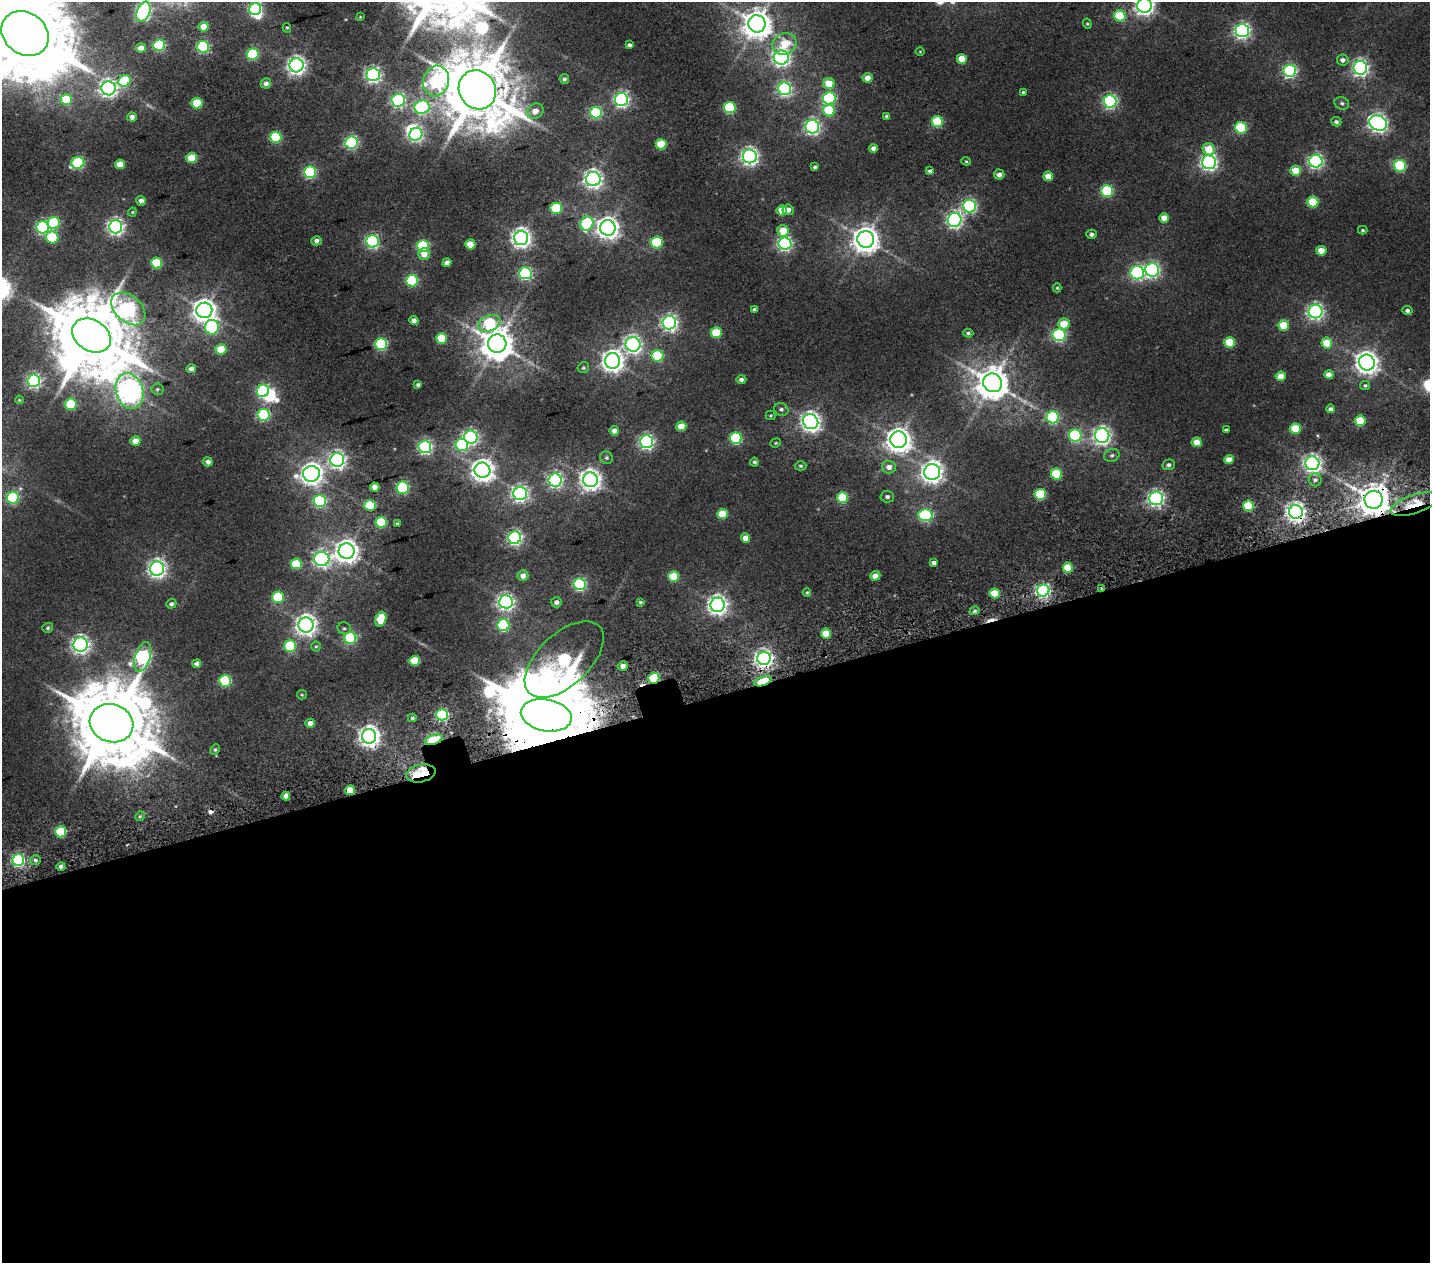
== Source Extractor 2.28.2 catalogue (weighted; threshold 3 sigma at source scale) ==
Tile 15 of 4 x 4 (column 3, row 4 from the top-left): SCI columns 3487-4914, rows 304-1564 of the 6576 x 5575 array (HDU 1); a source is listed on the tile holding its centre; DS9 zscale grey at full resolution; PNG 1432 x 1265 px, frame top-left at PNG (2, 2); each listed source drawn as its Kron ellipse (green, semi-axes under 4 px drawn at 4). Shown black and unused: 45% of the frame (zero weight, under 2 of 5 exposures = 17% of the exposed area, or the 3 px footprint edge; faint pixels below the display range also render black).
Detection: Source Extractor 2.28.2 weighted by HDU 2 'WHT'; one run over the whole footprint, this tile lists its part. Background 0.0107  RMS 0.0057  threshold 0.0255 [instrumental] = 3 sigma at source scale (4.5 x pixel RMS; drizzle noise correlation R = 1.50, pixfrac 1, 0.0396/0.0396 arcsec/px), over >= 5 px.
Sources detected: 276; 1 too faint to see at this stretch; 6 inside a brighter object's white glare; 3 cosmic-ray / hot-pixel residue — neither listed nor drawn; the other 266 listed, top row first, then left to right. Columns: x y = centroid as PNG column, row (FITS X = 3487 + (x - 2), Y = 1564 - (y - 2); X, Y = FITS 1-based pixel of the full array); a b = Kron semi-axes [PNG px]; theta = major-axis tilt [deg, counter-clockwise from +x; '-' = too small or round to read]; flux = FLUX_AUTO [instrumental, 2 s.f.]
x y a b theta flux
1144 5 7 7 - 230
255 9 6 6 - 93
143 12 10 6 68 130
1120 16 6 5 - 21
360 17 4 3 - 0.43
757 24 8 8 - 770
1087 24 5 4 - 0.6
204 27 5 5 - 9.1
287 28 5 4 - 0.57
1242 31 6 6 - 150
25 33 25 21 -38 8600
784 44 12 10 22 12
159 45 6 6 - 48
629 45 4 3 - 1.3
203 47 6 6 - 62
141 48 5 4 - 4.9
920 52 5 3 - 0.4
253 54 6 5 - 40
781 58 7 7 - 150
962 59 5 5 - 8.5
1343 60 6 5 - 1.9
296 65 7 7 - 220
1360 68 7 7 - 160
1290 71 6 6 - 94
373 75 6 6 - 140
867 78 5 5 - 4.8
564 79 5 4 - 1.2
125 81 6 5 - 34
436 81 15 13 75 77
266 83 5 5 - 2.3
829 84 6 5 - 11
108 88 7 7 - 180
785 89 6 6 - 100
477 90 20 18 -58 4200
1023 92 3 3 - 0.59
829 98 6 6 - 57
66 99 6 5 - 21
621 99 6 6 - 140
398 100 6 6 - 89
1110 101 6 6 - 110
197 103 5 5 - 19
1342 103 7 6 - 1.2
422 107 7 6 - 85
730 107 6 5 - 37
829 110 6 5 - 22
535 111 8 7 - 4.2
596 113 6 6 - 48
886 116 4 4 - 0.76
132 117 5 4 - 2.4
937 122 5 5 - 26
1336 122 5 4 - 1.3
1378 123 9 7 -26 220
812 127 7 6 - 130
1241 128 6 6 - 37
416 134 7 6 - 110
276 137 5 5 - 37
351 142 6 6 - 78
661 144 5 5 - 17
873 148 4 4 - 2.3
1209 149 6 6 - 10
750 156 7 7 - 190
191 158 5 5 - 15
966 161 5 4 - 0.6
1316 161 6 6 - 120
1209 162 7 7 - 170
78 163 6 6 - 57
120 164 5 5 - 10
1400 166 6 6 - 44
815 167 4 3 - 0.89
930 171 4 4 - 1.5
1296 171 5 5 - 10
310 172 6 6 - 57
999 175 5 5 - 2.3
1048 176 5 5 - 6.8
593 179 7 7 - 210
1107 191 6 6 - 41
141 201 5 4 - 2.2
1313 202 5 5 - 19
970 206 6 6 - 88
556 208 6 5 - 32
782 210 5 5 - 8.2
788 210 6 5 - 2.6
132 212 4 4 - 0.47
1164 218 5 5 - 5.9
955 220 7 7 - 150
54 223 6 6 - 42
587 223 7 6 - 42
43 227 6 6 - 83
116 227 6 6 - 170
608 228 8 7 - 350
1363 230 4 3 - 0.66
783 231 6 5 - 9.6
1092 234 5 4 - 1.4
52 237 6 6 - 22
521 238 7 7 - 250
866 239 8 8 - 580
316 241 5 4 - 1.8
373 241 6 6 - 99
657 242 6 6 - 32
785 243 6 6 - 120
470 244 5 5 - 9.8
423 246 6 6 - 49
1321 251 5 5 - 7
424 254 6 6 - 4.5
157 263 5 5 - 25
447 263 4 4 - 2.5
1152 270 7 6 - 130
525 273 6 6 - 75
1137 273 7 6 - 87
412 281 6 6 - 47
1057 288 4 4 - 0.56
128 309 20 13 -42 130
754 309 4 3 - 0.89
204 310 8 7 - 410
1407 310 5 4 - 1.3
1315 311 7 7 - 160
414 320 4 4 - 2.7
489 323 12 7 20 37
669 323 7 7 - 160
1064 324 5 5 - 10
1283 325 5 5 - 11
212 327 7 7 - 60
716 333 5 5 - 20
968 333 5 4 - 0.92
92 335 20 15 -33 5200
1059 335 6 6 - 87
441 338 5 5 - 18
1230 342 5 5 - 19
1327 343 5 5 - 11
381 344 6 6 - 51
497 344 9 9 - 1100
633 344 7 7 - 180
221 349 5 5 - 13
658 356 6 6 - 29
613 361 8 7 - 330
1367 363 8 7 - 380
583 368 6 5 - 0.8
191 369 4 4 - 2.7
1329 375 4 4 - 3.7
1281 376 5 5 - 7.2
741 379 5 4 - 1.5
34 381 6 6 - 110
992 383 9 9 - 1100
418 385 4 4 - 1
1365 385 5 4 - 0.73
157 389 6 5 - 0.98
130 391 18 13 -73 450
263 391 6 6 - 60
19 400 4 3 - 0.46
71 404 6 5 - 24
781 409 7 6 - 1.3
1331 409 4 4 - 1.6
264 415 6 6 - 61
770 415 5 4 - 0.6
1053 417 6 6 - 59
1360 421 5 5 - 20
810 422 8 7 - 280
681 426 5 5 - 8.7
1295 428 5 5 - 14
1226 430 4 3 - 0.91
614 431 5 4 - 2.8
1075 436 6 6 - 54
1102 436 7 7 - 210
471 437 6 6 - 120
736 438 6 5 - 48
899 440 8 8 - 490
135 441 5 5 - 5.5
646 442 6 6 - 130
1197 442 5 5 - 7
776 443 5 4 - 0.57
462 445 6 6 - 42
425 447 6 6 - 110
1112 455 8 6 23 1.2
607 458 7 6 - 0.95
337 460 7 7 - 170
1229 460 4 4 - 4.7
208 462 5 4 - 2.4
754 462 4 4 - 0.94
1312 463 7 7 - 210
1169 465 6 5 - 1.3
801 466 6 4 -2 0.83
889 467 7 6 - 2.9
482 470 8 7 - 370
932 472 8 8 - 320
311 474 8 8 - 360
1057 474 6 5 - 24
555 480 6 6 - 130
590 480 7 7 - 310
1315 480 6 6 - 1.5
375 487 5 4 - 4.6
403 488 6 6 - 56
520 493 7 6 - 150
1040 494 5 5 - 26
887 497 7 6 - 1.3
13 498 6 6 - 52
843 498 5 5 - 28
1156 498 7 6 - 160
1374 500 9 9 - 970
320 501 6 6 - 52
1414 504 25 9 19 15
370 506 5 5 - 26
1248 506 5 5 - 23
1296 512 7 7 - 240
722 514 5 5 - 15
925 515 7 6 - 64
381 522 5 5 - 25
397 524 4 4 - 0.67
515 538 6 6 - 120
746 538 4 4 - 4.9
346 551 8 8 - 410
322 559 7 7 - 150
934 563 4 4 - 1.9
296 564 5 5 - 20
1068 568 5 5 - 12
157 569 7 7 - 210
523 576 5 5 - 3.1
875 576 5 4 - 4
674 577 5 5 - 17
580 584 6 6 - 80
1101 588 3 2 - 0.54
1043 591 6 6 - 110
807 593 4 4 - 0.57
995 593 5 5 - 11
278 597 6 5 - 31
506 602 7 6 - 180
556 602 6 5 - 1.9
640 602 3 3 - 0.71
171 604 5 4 - 1.3
718 605 7 7 - 260
975 611 5 4 - 0.98
381 619 7 5 71 15
306 625 7 7 - 320
503 625 6 6 - 58
48 628 5 5 - 0.88
344 628 6 6 - 1.1
826 633 5 5 - 11
350 638 6 6 - 47
81 645 7 7 - 190
290 646 6 6 - 28
316 646 5 4 - 0.6
143 657 15 7 73 120
764 658 6 6 - 220
564 660 48 26 43 130
415 661 5 5 - 17
197 664 4 4 - 2.7
623 666 5 4 - 3
654 678 5 5 - 36
225 681 6 6 - 41
763 681 9 4 17 33
302 695 5 4 - 0.57
442 715 6 6 - 68
546 715 26 16 -10 11000
412 718 4 4 - 0.77
111 723 22 19 -18 5900
310 723 5 4 - 3.4
369 736 7 7 - 320
434 740 9 4 16 51
215 750 5 4 - 0.78
421 773 15 8 12 28
350 790 5 5 - 12
286 796 4 4 - 3.1
140 816 5 4 - 0.62
61 832 5 5 - 27
18 860 6 6 - 81
35 860 5 4 - 1.3
61 866 4 4 - 1.8
Overlapping masked pixels (flux is a lower limit): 11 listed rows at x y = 1374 500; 1414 504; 1296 512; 1101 588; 764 658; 654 678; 763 681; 546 715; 434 740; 421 773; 350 790
Isophote crosses this tile's border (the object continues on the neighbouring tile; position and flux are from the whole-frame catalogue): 3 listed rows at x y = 1144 5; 143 12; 25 33